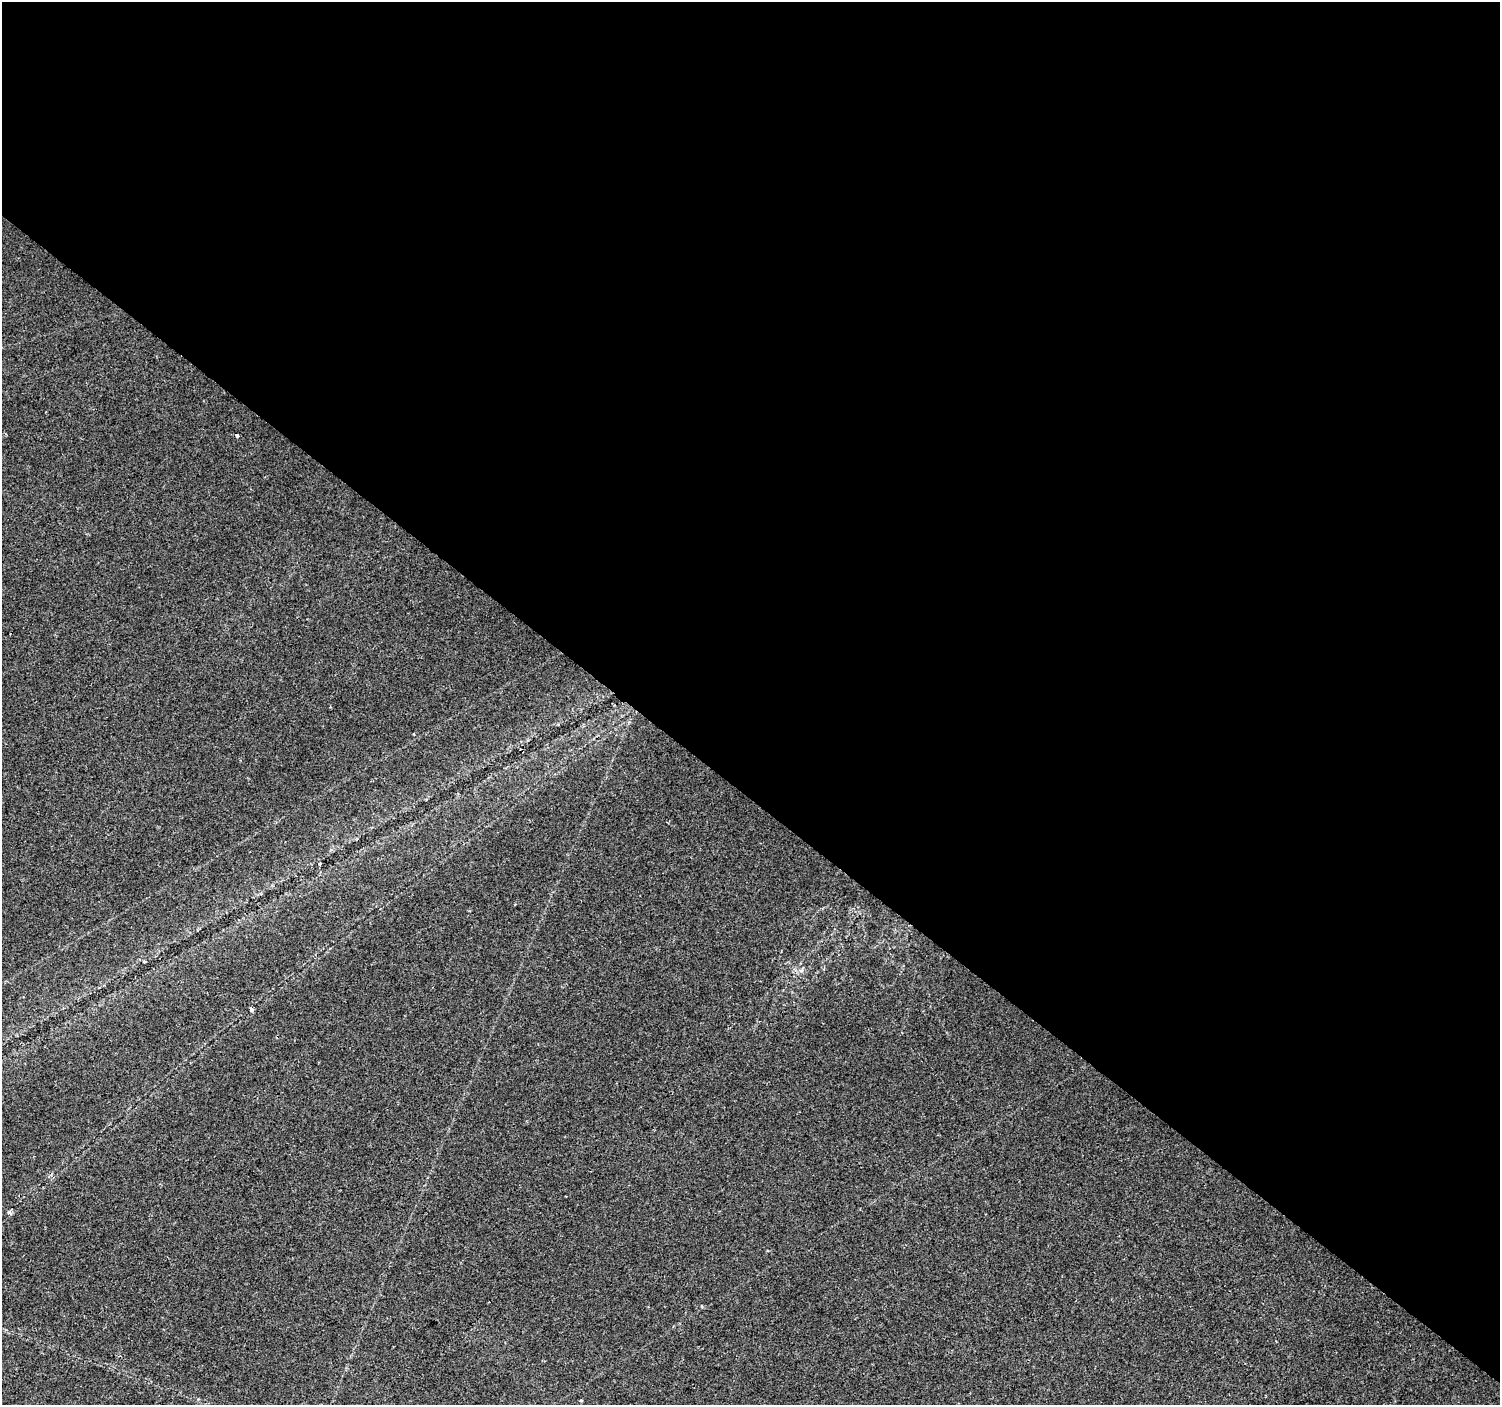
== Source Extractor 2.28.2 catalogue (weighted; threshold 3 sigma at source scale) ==
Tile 3 of 4 x 4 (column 3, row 1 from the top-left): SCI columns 3004-4501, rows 4449-5851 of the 6000 x 6025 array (HDU 1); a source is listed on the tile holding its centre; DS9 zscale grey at full resolution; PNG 1502 x 1407 px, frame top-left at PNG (2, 2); no overlay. Shown black and unused: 57% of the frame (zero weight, under 2 of 3 exposures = <1% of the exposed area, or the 3 px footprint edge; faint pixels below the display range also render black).
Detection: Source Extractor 2.28.2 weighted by HDU 2 'WHT'; one run over the whole footprint, this tile lists its part. Background 0.0239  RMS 0.0033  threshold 0.0147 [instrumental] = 3 sigma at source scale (4.5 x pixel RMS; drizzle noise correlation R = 1.50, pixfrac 1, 0.0396/0.0396 arcsec/px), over >= 5 px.
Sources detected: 6; all 6 listed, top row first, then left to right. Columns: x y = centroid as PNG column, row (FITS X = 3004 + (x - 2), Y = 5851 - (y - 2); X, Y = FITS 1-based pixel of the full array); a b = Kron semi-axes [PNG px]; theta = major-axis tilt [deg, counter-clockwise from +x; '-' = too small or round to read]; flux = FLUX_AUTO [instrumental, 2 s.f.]
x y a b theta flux
237 435 3 3 - 1.6
319 863 3 3 - 0.58
251 1009 4 4 - 0.87
566 1196 2 2 - 0.28
10 1212 6 4 66 1.1
581 1400 3 3 - 0.59